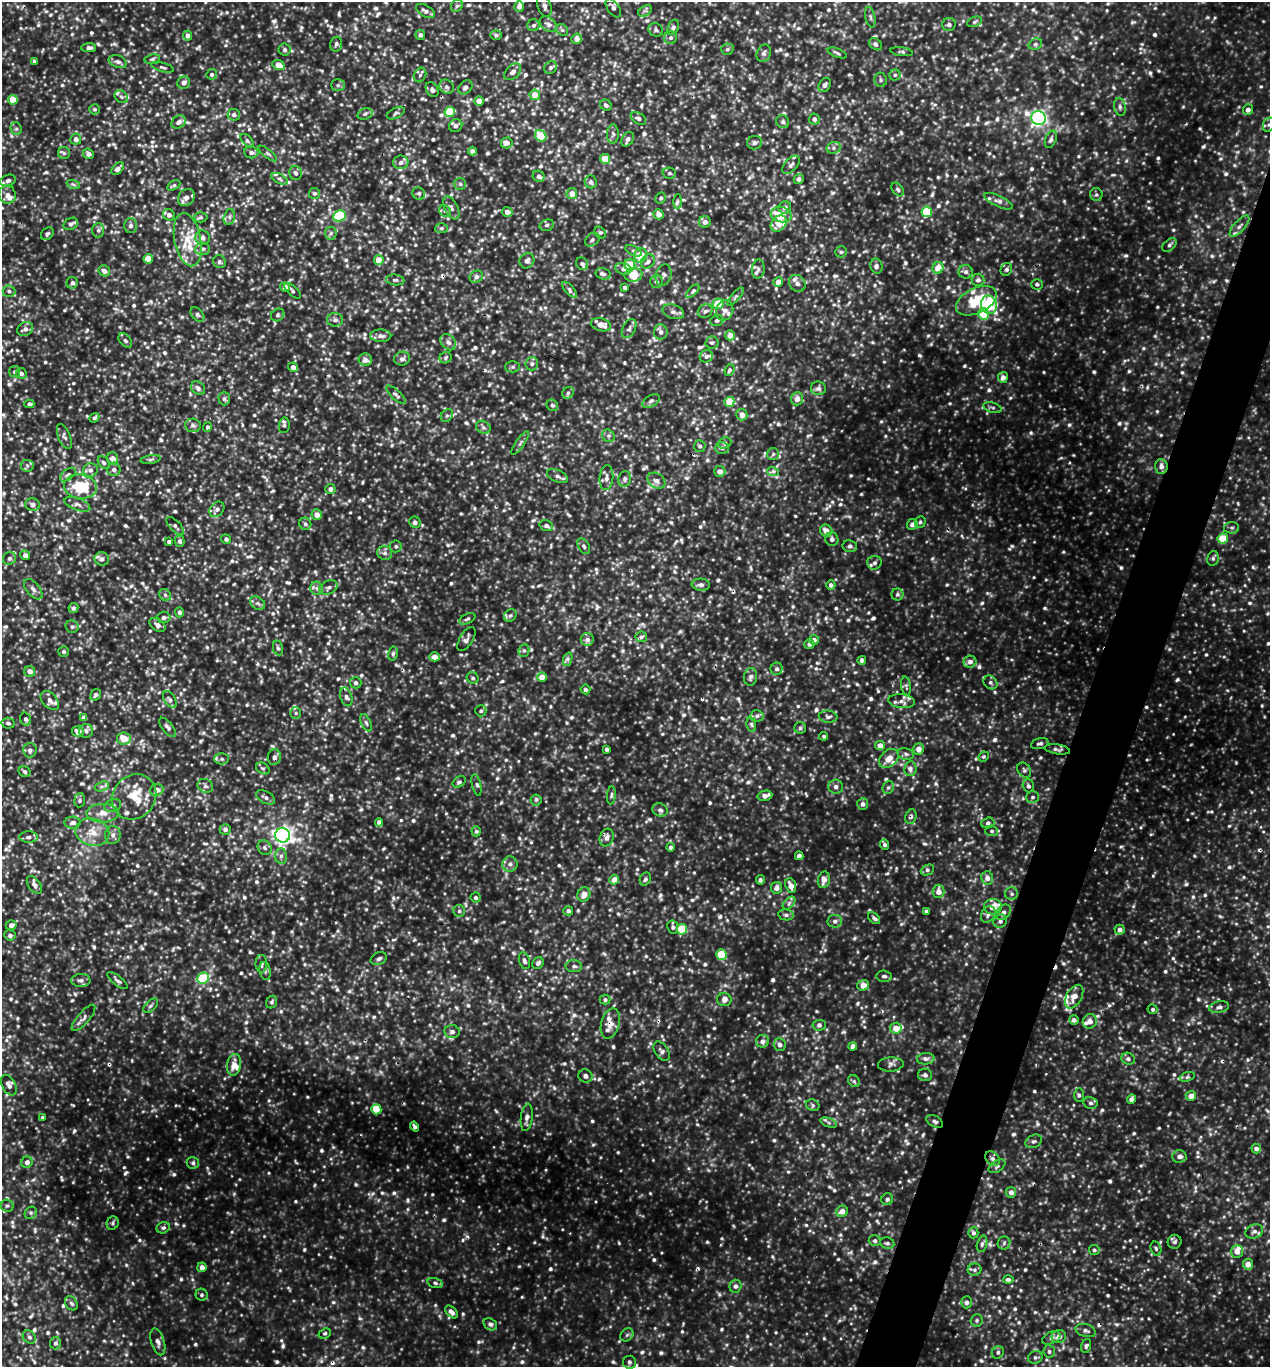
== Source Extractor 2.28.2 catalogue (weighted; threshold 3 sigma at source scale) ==
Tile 10 of 4 x 4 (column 2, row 3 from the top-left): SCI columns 1404-2671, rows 1369-2733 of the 5501 x 5491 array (HDU 1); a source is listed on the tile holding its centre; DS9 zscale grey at full resolution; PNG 1272 x 1369 px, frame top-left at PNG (2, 2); each listed source drawn as its Kron ellipse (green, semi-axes under 4 px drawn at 4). Shown black and unused: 4% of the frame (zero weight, under 3 of 5 exposures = <1% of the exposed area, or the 3 px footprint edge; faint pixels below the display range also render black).
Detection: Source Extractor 2.28.2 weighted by HDU 2 'WHT'; one run over the whole footprint, this tile lists its part. Background 0.207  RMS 0.047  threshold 0.21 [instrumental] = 3 sigma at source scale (4.5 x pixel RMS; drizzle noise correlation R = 1.50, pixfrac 1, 0.05/0.05 arcsec/px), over >= 5 px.
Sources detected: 1408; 4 too faint to see at this stretch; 8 cosmic-ray / hot-pixel residue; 1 long thin detection or spike segment (spike, bleed or trail) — neither listed nor drawn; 51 inside a brighter listed object's ellipse — not listed separately; of the other 1344, all 500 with FLUX_AUTO >= 9.85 (the completeness limit of this list) listed and drawn (844 fainter detections not listed), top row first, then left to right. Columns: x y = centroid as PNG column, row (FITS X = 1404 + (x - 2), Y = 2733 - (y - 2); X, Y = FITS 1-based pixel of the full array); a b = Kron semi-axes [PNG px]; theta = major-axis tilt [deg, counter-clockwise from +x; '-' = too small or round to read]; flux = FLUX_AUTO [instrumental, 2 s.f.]
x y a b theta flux
457 6 6 5 - 11
519 6 5 4 - 24
544 6 11 6 -71 23
613 8 11 6 -55 15
425 11 10 5 -28 17
645 11 7 5 31 11
870 17 10 5 -78 12
975 22 8 5 21 10
548 24 9 6 -37 21
949 24 7 6 - 14
533 25 6 6 - 13
673 27 8 5 70 13
562 30 6 5 - 11
656 30 7 6 - 12
187 35 5 4 - 25
420 35 5 5 - 16
496 35 6 5 - 11
670 38 6 6 - 13
577 39 5 5 - 31
336 44 7 6 - 13
876 44 7 5 -40 13
1035 44 7 5 22 12
89 48 7 4 1 16
285 49 6 6 - 13
727 49 6 5 - 11
902 52 11 4 -7 10
764 53 9 7 67 16
837 53 10 4 -21 9.9
152 59 8 5 9 10
34 61 4 3 - 11
118 62 9 6 -22 17
278 65 6 5 - 50
163 67 11 4 -16 10
550 67 7 5 45 13
513 72 10 6 45 24
212 74 5 5 - 13
420 75 7 6 - 13
895 75 5 5 - 9.9
881 80 7 6 - 11
184 83 6 6 - 22
338 85 7 6 - 12
825 85 8 5 59 17
447 87 7 6 - 14
465 87 8 6 44 17
432 90 8 5 -60 15
535 95 5 5 - 52
121 97 7 5 -41 11
13 100 4 4 - 87
479 101 5 5 - 38
606 105 6 5 - 12
1120 107 9 5 -80 14
94 109 5 5 - 10
1248 110 5 5 - 18
450 112 5 5 - 220
396 113 9 5 27 12
365 114 8 5 17 12
234 115 6 6 - 16
638 118 8 5 -34 12
1038 118 7 6 - 1300
814 119 5 5 - 18
179 122 8 6 31 24
783 122 7 6 - 12
1269 125 7 6 - 14
456 126 7 6 - 15
16 129 6 5 - 10
613 134 9 6 90 14
541 136 6 5 - 180
76 139 5 5 - 22
628 139 8 5 57 17
1051 139 9 5 67 14
247 141 8 4 -44 11
507 143 6 5 - 24
755 143 7 6 - 14
834 148 7 5 22 14
472 151 4 4 - 17
251 152 7 6 - 18
64 153 6 6 - 11
268 153 11 4 -38 9.9
88 154 6 5 - 19
605 159 5 4 - 99
401 162 7 6 - 23
791 165 11 6 49 16
118 168 7 5 45 23
296 173 7 6 - 15
669 173 7 5 -11 10
539 176 6 5 - 20
280 179 9 4 -27 12
799 179 5 5 - 15
8 180 8 5 19 19
591 182 6 6 - 15
73 184 7 4 -19 11
460 184 6 6 - 10
174 185 7 4 31 10
898 190 8 5 -51 9.9
314 193 5 5 - 12
419 193 6 6 - 13
572 193 5 5 - 38
7 195 9 8 - 27
1096 195 6 6 - 10
186 197 9 7 49 28
661 198 6 5 - 10
998 201 15 5 -24 21
678 202 7 4 90 10
785 207 6 6 - 17
451 208 12 6 -63 20
445 211 6 5 - 12
507 212 5 5 - 22
927 212 5 5 - 220
658 214 5 5 - 33
169 215 6 5 - 22
781 215 10 7 -14 110
339 216 6 5 - 430
201 217 7 5 2 9.9
229 217 8 5 76 13
705 222 6 6 - 22
779 223 9 7 48 52
71 224 8 5 30 12
130 225 7 6 - 17
547 225 7 5 16 10
1239 226 13 5 48 20
441 228 6 5 - 9.8
98 230 7 6 - 13
331 233 6 5 - 11
600 233 7 5 -46 10
47 234 7 5 45 11
203 238 7 7 - 16
188 240 27 13 -79 120
592 240 8 6 39 13
1169 245 8 5 40 12
202 249 7 6 - 15
633 251 9 4 -26 11
841 252 6 5 - 10
641 255 7 6 - 120
148 259 4 4 - 94
379 260 5 5 - 67
527 261 8 7 - 20
648 261 8 6 49 16
219 262 6 6 - 11
582 264 6 5 - 12
630 265 5 5 - 150
876 266 7 6 - 16
938 268 6 5 - 64
623 269 8 5 -18 17
758 269 9 6 86 14
1006 269 6 5 - 12
104 271 6 5 - 26
966 272 7 7 - 18
603 274 7 5 -18 13
633 275 9 7 10 85
664 275 11 7 76 18
476 277 7 6 - 13
395 280 9 5 -6 11
978 280 6 6 - 19
657 282 6 6 - 12
778 282 5 4 - 43
72 283 6 5 - 15
797 283 9 7 -49 24
1037 284 6 5 - 11
285 287 5 4 - 31
625 288 4 3 - 16
570 290 10 4 -47 12
9 291 6 5 - 12
292 291 10 5 -43 11
693 291 8 4 46 12
735 297 11 4 50 11
976 301 22 12 25 190
718 304 5 5 - 110
989 305 9 8 - 290
725 310 10 8 68 27
705 311 8 6 34 14
673 312 11 7 -19 21
983 314 5 5 - 140
197 315 8 5 -50 11
278 315 7 6 - 11
335 320 8 6 -1 18
717 320 6 5 - 13
601 325 10 6 -15 43
25 329 8 6 24 22
629 329 10 6 62 15
661 332 7 6 - 18
730 335 5 5 - 46
381 336 10 6 -1 21
125 341 8 5 -51 13
448 342 9 6 -48 21
712 342 6 6 - 13
706 356 7 6 - 14
446 358 6 5 - 9.9
402 359 8 6 18 17
365 360 7 6 - 29
532 364 6 6 - 14
293 367 5 4 - 23
513 367 7 5 1 11
729 370 6 5 - 11
14 372 5 5 - 11
21 373 5 5 - 14
1003 377 5 5 - 30
198 388 8 6 -41 14
818 388 7 6 - 18
568 393 6 5 - 11
396 395 12 4 -42 14
224 398 7 5 -89 12
797 399 6 6 - 34
651 401 9 5 33 14
729 402 5 5 - 120
29 404 5 4 - 18
552 405 6 5 - 9.9
993 408 9 5 -14 11
447 415 7 5 51 11
742 415 6 5 - 36
94 418 5 4 - 12
193 425 8 6 -5 15
284 425 8 5 82 11
207 427 5 4 - 10
483 427 8 6 -28 14
64 436 13 6 -68 17
608 436 7 6 - 12
520 443 14 3 56 11
725 443 7 5 22 10
700 446 6 5 - 14
722 448 7 5 -1 13
773 454 6 6 - 10
113 459 6 5 - 41
150 459 10 4 9 12
104 463 7 5 -50 12
27 466 6 6 - 13
1161 466 7 6 - 25
114 469 7 6 - 20
90 470 7 7 - 24
720 471 5 5 - 28
773 472 6 4 -21 11
68 475 9 5 36 14
557 476 11 6 -25 17
606 478 12 7 86 23
625 479 8 6 77 14
656 481 10 7 -33 24
80 487 16 12 -7 220
330 489 5 5 - 20
77 504 14 6 -20 20
32 505 7 6 - 23
217 509 8 6 48 21
317 515 5 5 - 38
415 522 6 5 - 15
920 522 6 5 - 10
305 524 6 6 - 12
912 524 5 5 - 25
175 526 11 5 -47 13
546 526 7 5 -18 17
1232 528 7 5 0 11
826 531 6 5 - 41
226 539 5 4 - 12
832 539 7 6 - 17
1223 539 5 5 - 170
169 541 4 3 - 12
180 541 6 5 - 12
396 546 6 6 - 11
584 546 9 5 -60 12
850 546 7 6 - 13
385 553 7 7 - 17
25 555 5 4 - 21
9 558 7 6 - 13
1213 558 7 5 77 12
102 559 7 6 - 22
874 563 7 7 - 16
701 585 9 6 -4 20
831 585 5 4 - 14
328 587 9 6 27 17
316 588 6 6 - 14
33 589 12 6 -50 21
897 594 6 6 - 11
165 595 6 5 - 10
258 603 8 6 -34 16
73 608 5 5 - 16
179 612 5 4 - 12
510 615 7 5 42 12
164 617 6 6 - 14
467 619 9 5 27 11
157 625 9 6 -36 19
72 627 6 6 - 12
641 637 6 5 - 13
466 639 14 6 57 17
587 639 6 6 - 20
814 640 5 5 - 18
809 644 5 5 - 17
278 648 7 5 -78 10
524 651 6 5 - 10
64 652 5 5 - 12
393 654 7 5 79 11
435 657 5 4 - 44
568 659 7 4 70 11
862 660 4 4 - 15
970 662 6 6 - 23
777 669 6 6 - 15
30 671 5 5 - 31
542 677 5 4 - 66
750 677 9 6 83 17
473 678 6 5 - 10
990 682 7 6 - 14
356 683 6 5 - 11
906 686 9 5 -81 11
585 689 5 5 - 12
96 695 6 5 - 12
346 697 9 5 -73 15
170 699 9 5 -57 13
50 700 11 7 -47 22
901 701 13 7 -6 28
481 711 5 5 - 11
296 713 6 5 - 10
757 716 7 5 5 14
828 717 9 6 -7 15
84 718 4 4 - 25
26 719 6 5 - 16
8 723 6 5 - 14
366 723 9 5 -65 12
751 724 7 5 -82 10
168 727 11 5 -51 17
800 728 6 6 - 11
86 731 7 6 - 16
78 732 6 5 - 38
824 736 4 4 - 12
124 739 7 6 - 84
1040 744 9 5 14 14
880 746 5 4 - 40
607 749 4 3 - 12
919 749 6 5 - 32
1057 749 13 5 -9 14
30 750 7 7 - 15
906 754 8 5 -12 13
984 756 5 4 - 10
274 757 8 6 81 15
889 758 11 8 43 46
222 759 7 5 0 12
263 768 7 5 -31 9.9
910 769 7 6 - 18
1024 770 8 6 -56 12
25 772 6 5 - 10
459 782 7 5 35 11
476 785 11 4 -76 12
102 786 7 4 18 12
205 786 8 6 -30 14
1028 786 6 5 - 14
836 787 7 7 - 17
888 787 7 5 68 11
157 790 7 6 - 34
611 795 9 4 85 10
765 796 7 5 10 22
134 797 23 21 50 120
266 797 10 6 -27 18
1032 797 6 5 - 11
80 800 7 5 82 12
536 800 5 5 - 10
863 804 6 5 - 15
113 806 8 6 21 15
660 810 8 6 -26 14
102 813 16 9 0 48
911 817 7 5 74 14
379 822 4 4 - 23
73 823 8 6 2 18
988 823 6 5 - 11
225 829 5 5 - 18
476 831 5 4 - 12
992 831 6 5 - 10
92 832 17 13 -18 79
113 835 9 8 - 18
283 835 7 7 - 1800
29 837 9 5 1 17
607 837 9 7 69 24
885 845 5 4 - 14
670 847 4 4 - 12
265 848 8 6 -50 14
281 856 7 5 89 17
799 856 4 4 - 25
510 864 8 7 - 22
927 870 7 5 27 11
987 878 6 6 - 27
645 879 7 5 61 12
614 880 5 4 - 42
760 880 5 4 - 11
824 880 8 6 79 34
34 885 10 6 -54 19
791 886 8 5 -69 38
776 888 6 5 - 28
939 891 7 6 - 44
584 894 7 6 - 44
1012 894 6 6 - 12
476 897 5 5 - 12
789 903 8 4 46 12
993 907 9 8 - 65
459 911 6 6 - 11
568 911 5 4 - 15
926 911 4 3 - 13
1003 912 9 6 47 21
988 914 9 6 58 18
786 915 8 5 -9 12
874 918 7 4 -46 12
835 921 7 6 - 17
1000 921 7 6 - 18
11 925 5 5 - 23
673 927 7 5 -80 12
682 929 5 5 - 220
1120 930 5 5 - 23
10 935 5 5 - 15
721 954 5 5 - 180
379 959 8 6 25 14
524 961 9 5 -72 16
538 963 6 5 - 16
261 964 9 6 89 18
574 966 8 6 -3 16
265 971 9 5 -79 12
884 976 8 5 -4 13
203 978 6 5 - 230
81 980 9 6 1 18
118 981 12 4 -39 14
863 985 6 5 - 46
1074 997 13 7 60 44
605 1000 5 5 - 11
724 1000 7 6 - 24
272 1002 6 5 - 10
151 1006 9 5 44 11
1219 1007 10 5 13 17
1153 1009 5 5 - 11
83 1018 16 6 49 21
1074 1020 5 4 - 17
1090 1021 7 6 - 31
610 1023 16 9 75 39
819 1025 6 5 - 13
896 1028 6 5 - 53
452 1032 7 6 - 20
762 1041 6 6 - 21
780 1044 6 6 - 21
853 1046 4 4 - 27
661 1051 10 6 -56 16
926 1059 9 5 4 17
1128 1059 7 6 - 13
891 1064 13 7 3 20
234 1065 11 7 82 46
925 1075 7 6 - 16
585 1076 7 6 - 18
1187 1077 8 4 19 10
854 1081 6 5 - 9.9
9 1085 11 6 -63 24
1079 1095 7 5 -89 11
1191 1096 5 5 - 42
1131 1099 5 4 - 22
1090 1103 7 6 - 14
813 1105 7 5 -23 12
376 1109 5 5 - 150
43 1117 4 4 - 9.9
527 1117 14 6 83 25
935 1121 9 5 -28 14
829 1123 9 4 -19 10
414 1127 5 3 - 12
1034 1141 8 6 27 15
1256 1149 5 4 - 21
1179 1156 7 6 - 21
992 1159 8 6 -45 17
27 1162 6 5 - 23
193 1163 6 6 - 12
997 1166 9 5 32 12
1011 1192 5 5 - 23
887 1199 6 5 - 14
7 1206 6 6 - 10
842 1211 6 5 - 32
31 1213 6 5 - 11
113 1223 7 6 - 10
163 1228 7 5 24 11
1254 1231 9 7 20 19
973 1233 5 5 - 14
875 1241 6 5 - 11
1175 1242 7 7 - 15
887 1243 7 5 -9 12
1004 1243 6 6 - 10
982 1244 8 5 75 12
1156 1249 7 5 -73 10
1094 1250 5 5 - 10
1237 1251 6 6 - 40
1248 1264 5 5 - 39
202 1267 5 4 - 26
975 1270 7 6 - 12
1008 1280 5 4 - 17
435 1283 8 5 -16 11
735 1286 6 6 - 14
202 1295 6 5 - 11
967 1302 6 5 - 14
71 1303 7 6 - 11
451 1312 8 4 -45 21
977 1320 6 6 - 11
490 1324 7 5 -31 15
1085 1331 10 6 -16 16
325 1334 6 4 22 10
627 1335 7 5 45 11
29 1337 7 6 - 12
1059 1337 7 6 - 31
1051 1338 10 6 26 14
158 1342 14 6 -73 24
55 1343 6 5 - 13
1086 1346 7 5 73 10
1049 1351 6 6 - 12
998 1352 6 5 - 11
1035 1357 7 6 - 12
629 1362 6 6 - 12
Overlapping masked pixels (flux is a lower limit): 5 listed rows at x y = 1161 466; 346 697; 911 817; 610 1023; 935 1121
Isophote crosses this tile's border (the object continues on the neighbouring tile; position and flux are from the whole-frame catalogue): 2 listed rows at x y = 544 6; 1269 125
Unlisted compact peaks at least as high as the median listed source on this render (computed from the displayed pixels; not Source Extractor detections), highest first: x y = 1031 433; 816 710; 707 1242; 936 784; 861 494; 1212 256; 1253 567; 1193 897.